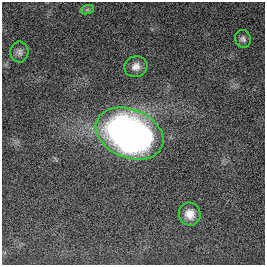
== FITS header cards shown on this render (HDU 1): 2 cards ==
NAXIS1  =                  263
NAXIS2  =                  263

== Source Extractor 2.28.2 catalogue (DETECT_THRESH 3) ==
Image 263 x 263 px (HDU 1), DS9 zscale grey, 1 PNG px = 1 image px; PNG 267 x 267 px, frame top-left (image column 1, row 263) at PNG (2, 2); each listed source drawn as its Kron ellipse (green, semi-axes under 4 px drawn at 4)
Background 0.0169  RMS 0.039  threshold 0.118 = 3 sigma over >= 5 px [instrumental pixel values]
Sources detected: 6; all 6 listed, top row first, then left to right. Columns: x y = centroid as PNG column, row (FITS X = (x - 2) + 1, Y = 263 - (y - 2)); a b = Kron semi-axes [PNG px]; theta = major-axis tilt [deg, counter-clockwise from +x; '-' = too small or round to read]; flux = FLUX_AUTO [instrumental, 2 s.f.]
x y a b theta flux
87 10 7 4 19 5.6
243 39 9 7 -65 8.4
19 52 10 9 - 11
136 67 11 10 - 19
130 134 35 24 -22 1400
190 214 11 11 - 28